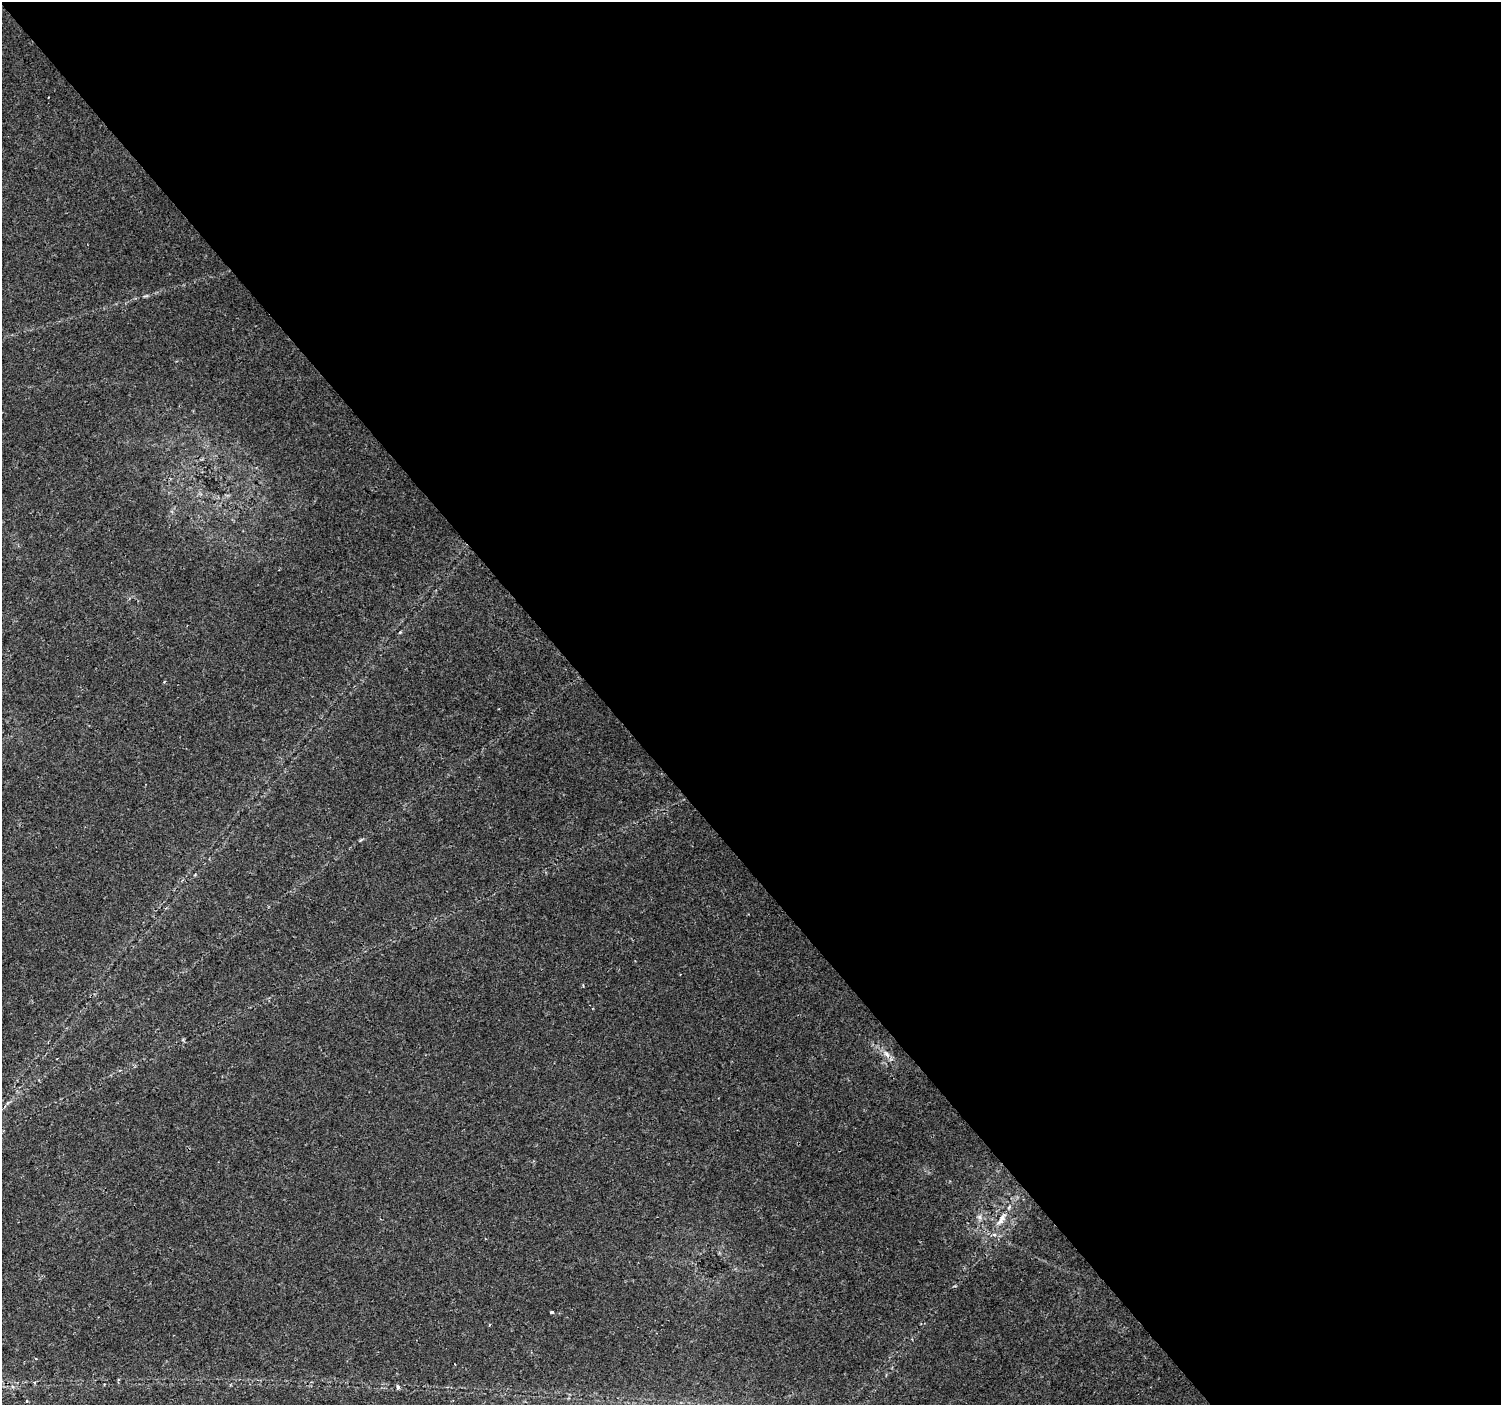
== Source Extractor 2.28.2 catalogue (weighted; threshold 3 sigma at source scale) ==
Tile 8 of 4 x 4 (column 4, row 2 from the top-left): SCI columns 4503-6001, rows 3009-4411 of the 6001 x 5954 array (HDU 1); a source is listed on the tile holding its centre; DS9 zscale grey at full resolution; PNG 1503 x 1407 px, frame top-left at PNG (2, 2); no overlay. Shown black and unused: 60% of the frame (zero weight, under 2 of 3 exposures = <1% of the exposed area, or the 3 px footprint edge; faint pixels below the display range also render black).
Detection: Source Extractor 2.28.2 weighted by HDU 2 'WHT'; one run over the whole footprint, this tile lists its part. Background 0.0407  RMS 0.0037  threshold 0.0164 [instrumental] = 3 sigma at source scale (4.5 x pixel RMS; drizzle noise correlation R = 1.50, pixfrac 1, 0.0396/0.0396 arcsec/px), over >= 5 px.
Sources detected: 8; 1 cosmic-ray / hot-pixel residue — not listed; the other 7 listed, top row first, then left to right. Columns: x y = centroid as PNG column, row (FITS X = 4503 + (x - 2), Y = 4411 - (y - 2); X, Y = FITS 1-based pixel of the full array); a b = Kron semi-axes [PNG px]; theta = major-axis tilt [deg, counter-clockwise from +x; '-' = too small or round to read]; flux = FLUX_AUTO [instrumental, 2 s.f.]
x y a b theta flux
400 632 4 3 - 0.33
887 1054 13 6 -53 2.1
979 1217 7 6 - 1.1
1001 1219 20 8 56 3.6
551 1312 3 3 - 0.66
398 1387 5 4 - 0.91
27 1401 4 3 - 0.39